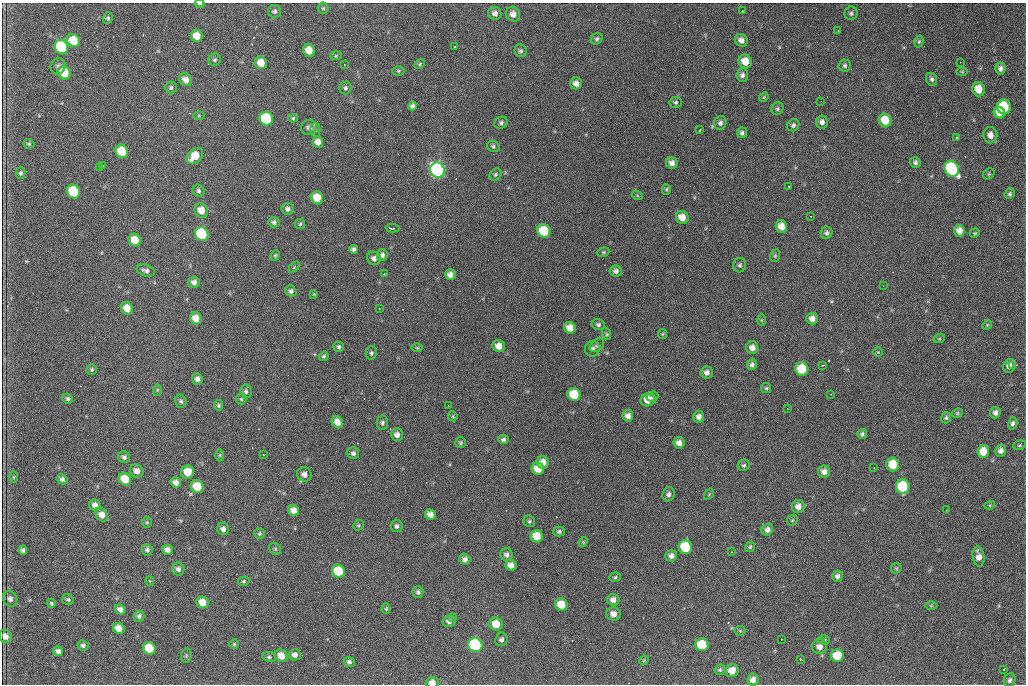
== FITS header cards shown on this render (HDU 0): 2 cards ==
NAXIS1  =                 1024 /fastest changing axis
NAXIS2  =                  682 /next to fastest changing axis

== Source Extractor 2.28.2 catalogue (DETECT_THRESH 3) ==
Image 1024 x 682 px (HDU 0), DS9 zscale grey, 1 PNG px = 1 image px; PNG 1028 x 686 px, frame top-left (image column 1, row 682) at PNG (2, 3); each listed source drawn as its Kron ellipse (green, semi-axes under 4 px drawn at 4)
Background 3320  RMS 38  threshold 114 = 3 sigma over >= 5 px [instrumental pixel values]
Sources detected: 268; all 268 listed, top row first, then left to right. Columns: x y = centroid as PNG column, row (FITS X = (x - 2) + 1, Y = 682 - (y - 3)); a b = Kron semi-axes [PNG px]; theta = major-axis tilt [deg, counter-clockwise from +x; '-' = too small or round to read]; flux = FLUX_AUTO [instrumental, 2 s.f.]
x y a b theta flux
200 3 5 2 - 3000
323 8 5 5 - 3900
274 11 6 6 - 6800
742 11 2 2 - 1900
495 13 7 6 - 11000
851 13 7 6 - 5700
513 14 7 7 - 17000
108 18 6 5 - 4300
838 31 2 2 - 1900
197 36 6 6 - 30000
597 39 6 5 - 4900
73 40 7 6 - 65000
741 40 7 6 - 14000
919 41 6 4 75 4000
61 47 7 6 - 240000
454 47 3 2 - 2400
309 50 6 6 - 33000
520 51 6 6 - 5600
336 56 5 3 - 2800
215 60 6 6 - 5600
745 61 7 6 - 37000
960 62 3 2 - 2300
261 63 6 6 - 34000
420 64 5 3 - 3500
344 65 3 2 - 2400
58 66 8 7 - 7600
845 66 6 6 - 5600
1000 68 6 5 - 8600
398 71 6 4 0 3700
962 72 6 4 -1 3500
64 73 7 6 - 68000
742 75 6 6 - 9000
932 79 7 5 -67 6400
186 80 7 6 - 19000
576 83 6 6 - 15000
171 88 6 6 - 5300
345 88 6 6 - 5600
979 89 7 6 - 39000
764 97 5 4 - 2800
821 101 2 2 - 1200
676 102 6 5 - 5100
412 106 4 4 - 7400
1004 107 7 7 - 120000
777 109 6 5 - 5000
999 113 6 5 - 24000
199 116 5 3 - 2600
293 118 5 4 - 3600
266 119 7 6 - 190000
885 120 7 6 - 54000
822 122 6 6 - 11000
501 123 7 6 - 6200
720 123 7 6 - 8000
793 125 6 5 - 6900
309 127 8 7 - 12000
315 130 7 5 90 4500
700 130 3 2 - 2300
742 133 5 5 - 6300
990 135 8 7 - 18000
956 137 3 2 - 4300
318 142 6 5 - 15000
29 144 5 5 - 4100
493 146 6 5 - 5000
122 151 7 6 - 82000
195 156 9 6 44 51000
915 162 5 5 - 6400
672 163 6 6 - 14000
103 166 2 2 - 1400
100 167 3 2 - 2200
952 169 8 6 -60 480000
437 170 8 7 - 970000
21 173 5 5 - 4900
495 174 7 5 46 4600
989 174 6 5 - 3600
788 186 3 3 - 5600
666 189 5 4 - 3500
198 191 6 5 - 6200
73 192 7 6 - 160000
1010 194 5 5 - 4900
637 195 5 3 - 2700
317 198 6 6 - 52000
288 209 6 6 - 9100
201 210 7 6 - 32000
811 216 3 2 - 2000
682 217 6 6 - 30000
274 222 6 5 - 6700
300 224 5 5 - 3600
781 226 6 5 - 24000
393 228 7 3 -3 5200
544 231 7 6 - 100000
959 231 6 5 - 20000
826 233 6 5 - 6400
975 233 5 4 - 2800
202 234 7 6 - 290000
135 240 6 6 - 49000
353 249 4 4 - 6300
603 252 6 4 21 3800
275 255 6 4 68 3700
382 255 6 5 - 7800
775 256 6 5 - 3600
374 258 7 6 - 11000
740 265 7 6 - 6200
294 267 6 4 46 2600
146 271 9 5 -18 8500
616 271 6 5 - 8800
384 274 3 2 - 4100
450 275 5 5 - 14000
194 282 6 5 - 11000
883 285 2 2 - 1400
291 291 6 5 - 6600
314 294 4 4 - 2300
127 308 6 5 - 33000
379 309 2 2 - 3800
196 318 6 5 - 29000
812 318 6 6 - 15000
761 320 6 4 -90 2900
598 324 6 5 - 6100
987 325 5 4 - 2800
570 328 6 5 - 24000
606 334 6 4 -68 3900
662 334 5 4 - 3000
939 339 6 4 18 3000
597 345 8 5 42 5500
499 346 6 6 - 24000
339 347 5 5 - 4700
752 347 6 6 - 15000
417 348 6 4 -1 3100
592 349 8 7 - 9500
878 352 5 5 - 2700
371 353 7 5 80 5500
324 356 5 4 - 4100
752 364 6 5 - 7100
822 365 3 2 - 3200
1009 366 7 6 - 14000
1013 366 3 2 - 7400
92 369 5 5 - 4400
802 369 7 6 - 95000
707 372 6 6 - 11000
197 379 5 5 - 10000
766 388 5 5 - 3800
157 390 6 4 88 2800
246 391 7 5 -83 5800
574 394 7 6 - 94000
830 394 2 2 - 1600
653 397 6 5 - 5400
68 398 5 5 - 5200
241 399 5 5 - 3400
648 400 7 6 - 30000
181 401 7 5 -72 5700
218 405 5 4 - 4600
448 405 2 2 - 1800
787 409 2 2 - 1600
957 413 6 4 23 3600
995 413 6 5 - 9500
453 416 5 4 - 2900
628 416 6 5 - 14000
699 417 6 5 - 12000
946 418 6 5 - 4600
337 422 6 5 - 18000
382 423 7 5 81 6100
1013 423 6 4 75 7000
862 434 5 5 - 5300
397 435 6 6 - 13000
503 439 5 4 - 6400
461 443 5 5 - 4200
679 443 6 5 - 15000
1019 445 6 4 20 3700
1001 450 6 5 - 12000
983 451 6 6 - 40000
353 453 6 5 - 7500
220 455 6 4 -90 3300
263 455 3 2 - 2100
124 457 6 5 - 7100
543 462 6 6 - 21000
893 464 7 6 - 64000
744 465 6 5 - 4800
874 468 2 2 - 1200
538 469 6 6 - 41000
137 471 7 6 - 15000
188 472 6 6 - 44000
824 472 6 6 - 15000
304 474 7 7 - 14000
13 477 6 4 90 2900
62 479 5 5 - 8700
125 479 7 6 - 57000
176 482 5 5 - 13000
197 486 7 6 - 60000
903 487 7 6 - 160000
669 494 7 6 - 8900
709 494 6 4 57 2800
95 505 6 5 - 13000
990 505 5 3 - 2400
798 507 6 6 - 16000
294 510 5 5 - 20000
947 510 2 2 - 1400
102 514 8 5 -58 21000
430 514 5 5 - 15000
792 520 6 5 - 3100
529 521 6 5 - 4400
147 522 5 5 - 3500
358 525 5 5 - 3500
397 526 6 6 - 7400
223 529 6 6 - 10000
767 530 6 5 - 11000
559 531 6 5 - 5300
260 534 5 5 - 3900
537 536 6 6 - 48000
583 542 5 4 - 2500
685 547 7 6 - 140000
750 547 5 4 - 4500
275 549 6 5 - 3800
23 550 4 4 - 6900
147 550 6 5 - 6700
167 550 5 5 - 12000
731 552 2 2 - 2000
506 555 6 6 - 8600
671 556 6 5 - 11000
979 556 10 6 -82 19000
465 559 6 5 - 9200
511 565 6 5 - 16000
896 568 6 5 - 3500
178 569 6 6 - 9500
338 571 7 6 - 99000
837 576 5 5 - 8600
615 577 6 4 4 4300
150 581 5 3 - 2000
244 581 6 4 15 3700
418 592 6 5 - 6100
10 599 8 7 - 10000
68 599 6 5 - 4700
613 600 6 6 - 13000
203 602 6 5 - 33000
51 603 4 4 - 3500
561 605 6 6 - 50000
931 605 6 4 0 2900
120 609 6 4 -38 11000
386 609 5 4 - 3200
613 614 7 6 - 16000
139 616 5 5 - 7400
453 617 4 3 - 2700
449 621 6 5 - 8400
496 624 7 6 - 42000
119 628 6 5 - 22000
740 631 5 5 - 2900
5 636 7 6 - 15000
501 639 7 6 - 7400
781 639 2 2 - 4200
824 640 6 5 - 3900
234 644 4 4 - 3500
83 645 5 5 - 6400
475 645 7 6 - 480000
702 645 6 6 - 94000
820 646 7 7 - 18000
149 648 7 6 - 90000
58 651 5 4 - 8900
295 655 6 5 - 11000
186 656 7 5 79 4500
281 656 7 6 - 29000
837 656 6 6 - 73000
269 657 7 5 -10 5900
800 659 3 3 - 3100
644 660 5 4 - 2700
349 662 5 5 - 6900
720 670 5 5 - 3900
732 670 7 6 - 25000
1004 670 4 3 - 7000
753 680 6 5 - 15000
1010 680 7 5 64 7200
432 682 6 5 - 19000
At the frame edge (FLAGS 8, measured only in part): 2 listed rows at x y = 200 3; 432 682